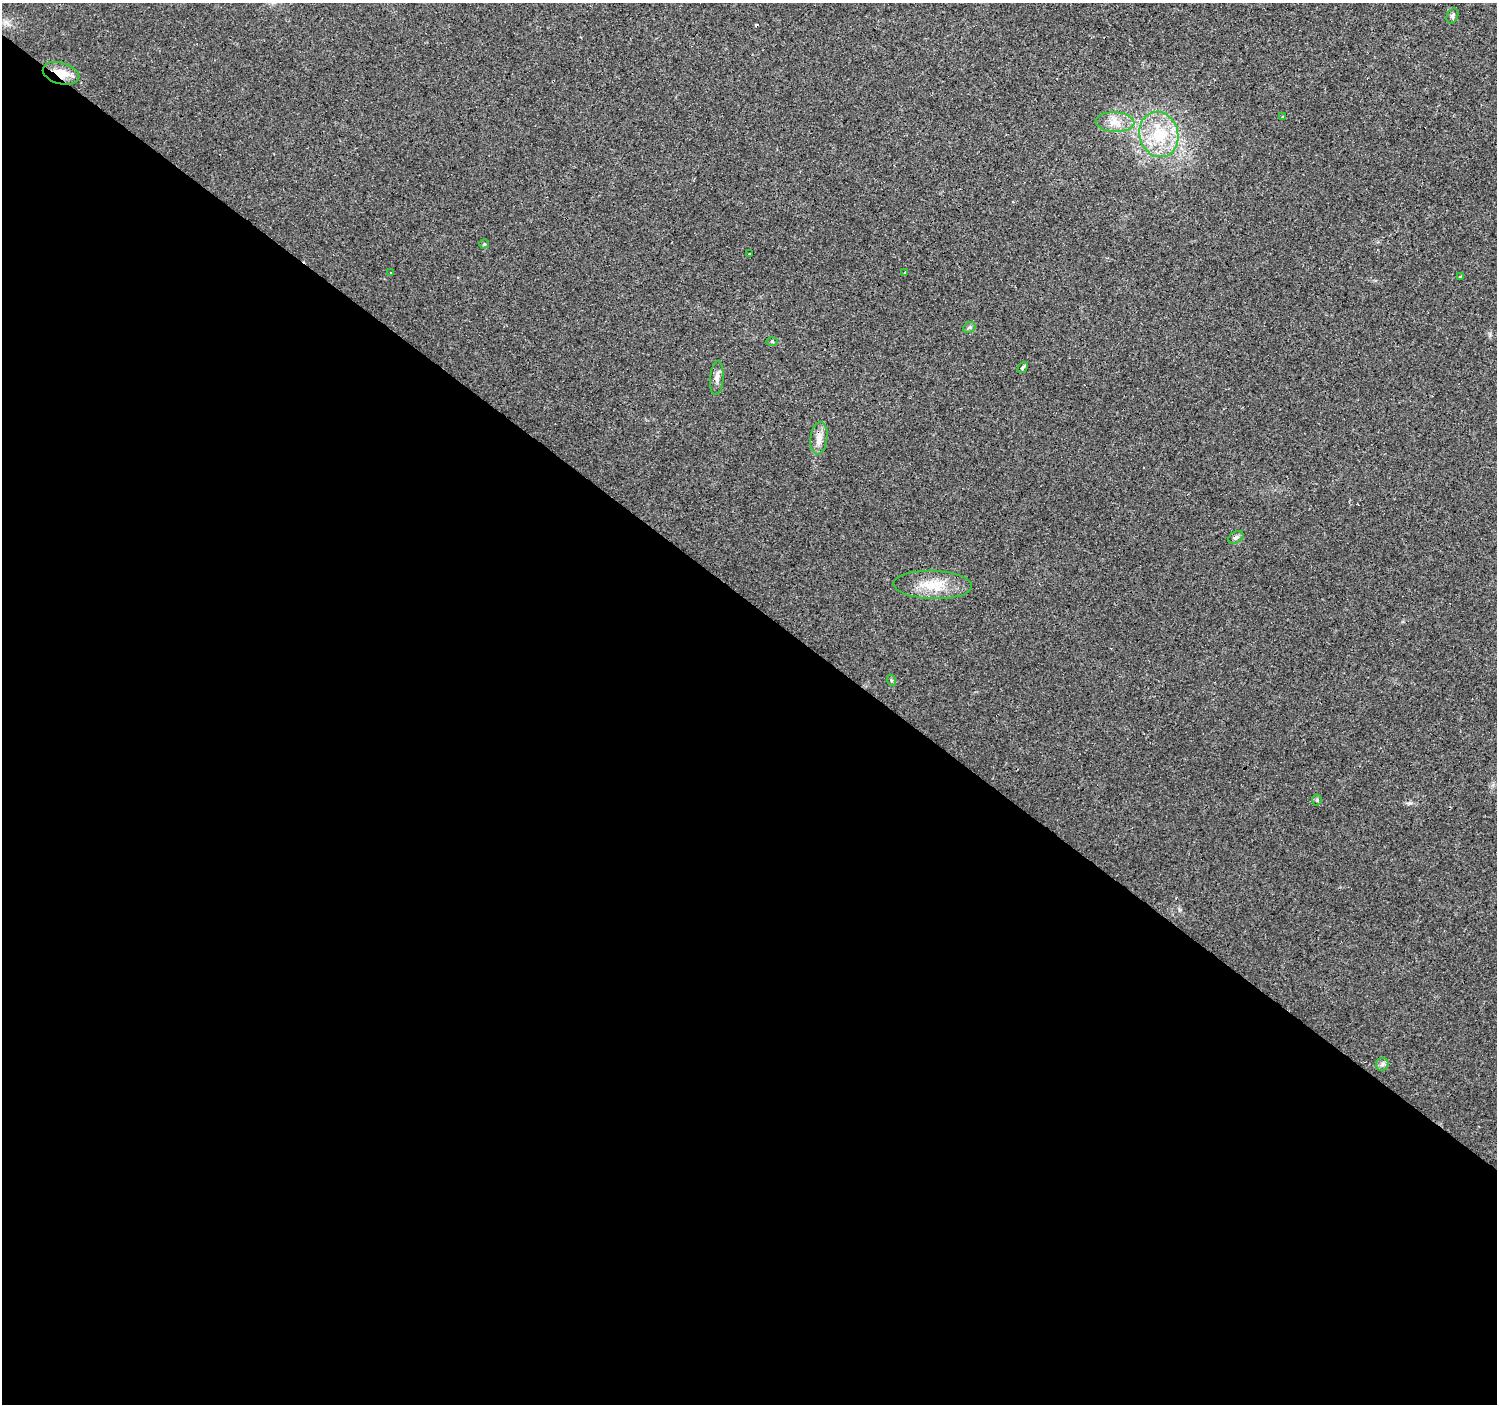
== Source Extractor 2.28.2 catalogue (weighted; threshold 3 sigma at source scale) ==
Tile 14 of 4 x 4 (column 2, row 4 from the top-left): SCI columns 1497-2991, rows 171-1572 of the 5984 x 6013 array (HDU 1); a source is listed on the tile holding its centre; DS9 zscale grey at full resolution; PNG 1499 x 1406 px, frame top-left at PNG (2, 3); each listed source drawn as its Kron ellipse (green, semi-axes under 4 px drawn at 4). Shown black and unused: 57% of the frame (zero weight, under 3 of 4 exposures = <1% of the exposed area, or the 3 px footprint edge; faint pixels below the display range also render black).
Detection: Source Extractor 2.28.2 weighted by HDU 2 'WHT'; one run over the whole footprint, this tile lists its part. Background 0.0294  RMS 0.0034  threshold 0.0154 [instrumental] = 3 sigma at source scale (4.5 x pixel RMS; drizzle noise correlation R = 1.50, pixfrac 1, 0.0396/0.0396 arcsec/px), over >= 5 px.
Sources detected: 24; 4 cosmic-ray / hot-pixel residue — neither listed nor drawn; the other 20 listed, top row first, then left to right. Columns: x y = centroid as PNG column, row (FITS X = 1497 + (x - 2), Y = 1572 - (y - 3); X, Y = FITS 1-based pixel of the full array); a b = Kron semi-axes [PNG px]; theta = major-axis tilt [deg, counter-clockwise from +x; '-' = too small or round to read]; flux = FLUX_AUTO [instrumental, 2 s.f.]
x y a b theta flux
1452 16 8 5 68 0.75
61 73 18 10 -16 5.8
1283 116 3 3 - 2.3
1115 122 19 10 -2 4.2
1159 134 23 19 -73 15
484 244 4 4 - 0.35
749 253 3 3 - 2.3
905 272 3 2 - 0.91
390 273 3 3 - 0.77
1461 277 3 3 - 2.5
969 327 7 5 30 0.59
772 341 6 4 -2 0.4
1023 368 6 3 48 4
717 378 17 6 85 1.7
819 438 16 8 82 2.8
1236 537 8 5 34 0.94
933 585 39 14 -2 9.5
891 680 6 4 -73 0.44
1317 800 5 5 - 0.54
1382 1064 7 6 - 0.98
Overlapping masked pixels (flux is a lower limit): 1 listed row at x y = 61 73
Unlisted compact peaks at least as high as the median listed source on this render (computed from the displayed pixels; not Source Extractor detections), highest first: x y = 1410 803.